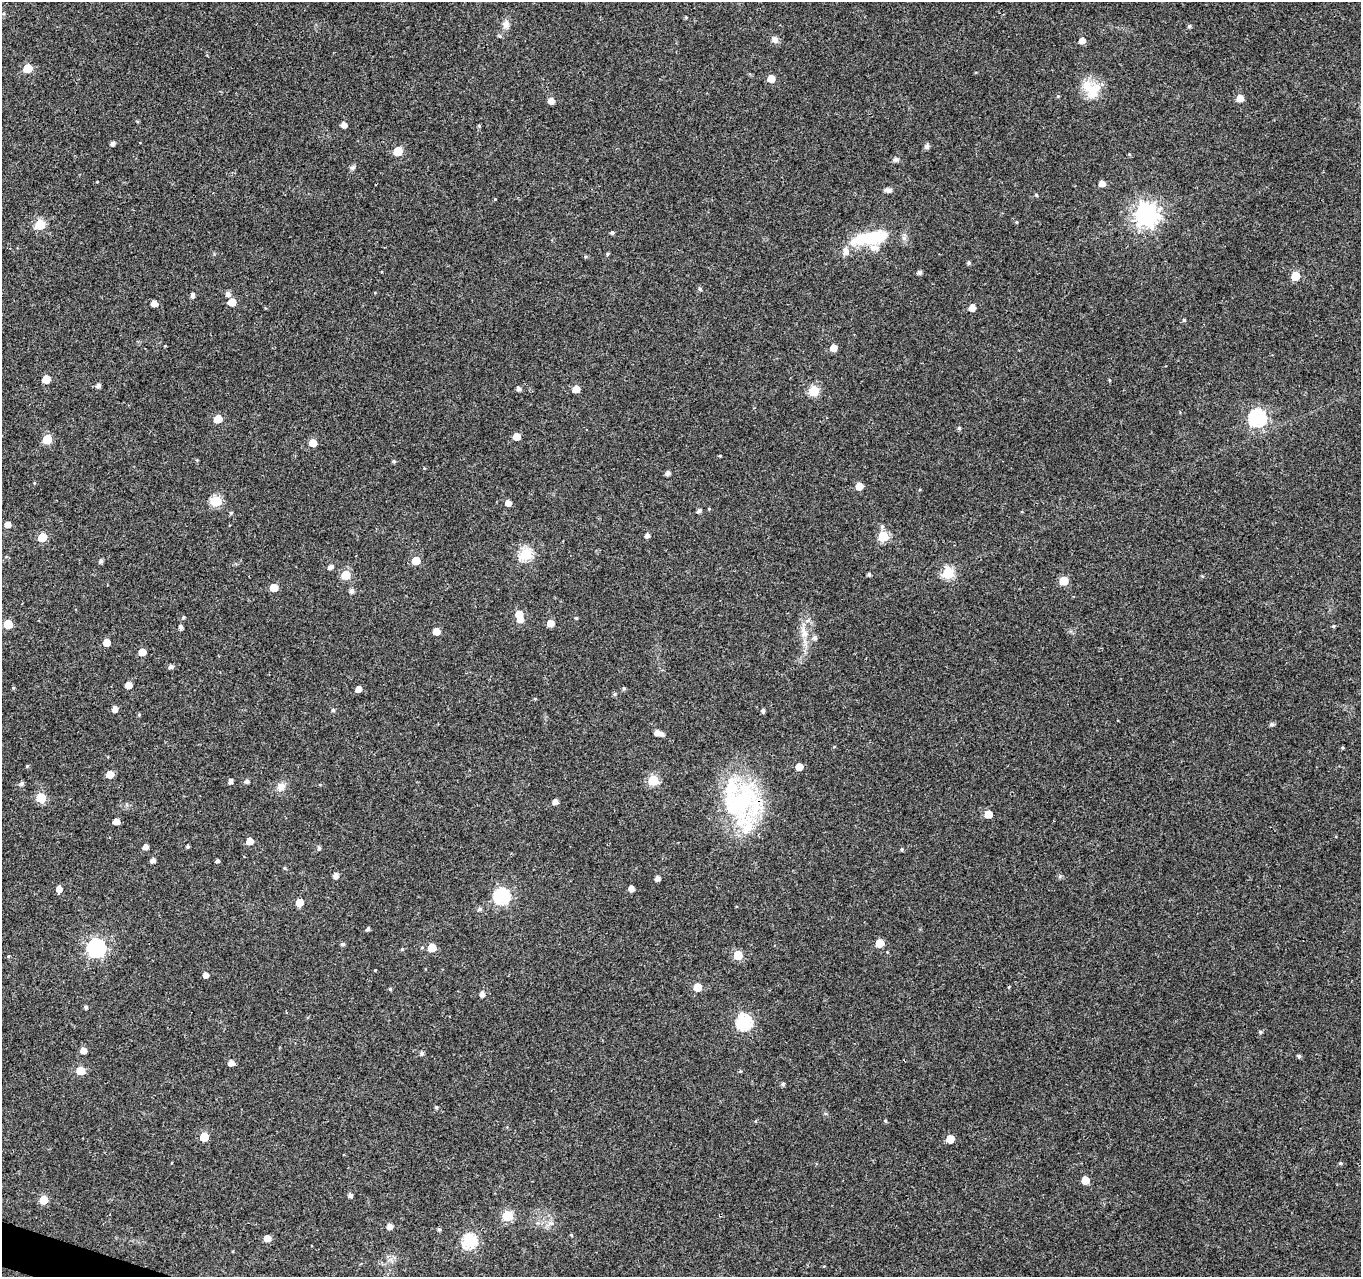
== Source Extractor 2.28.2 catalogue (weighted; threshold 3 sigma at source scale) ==
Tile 7 of 4 x 4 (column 3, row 2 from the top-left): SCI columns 2721-4079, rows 2768-4042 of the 5450 x 5597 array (HDU 1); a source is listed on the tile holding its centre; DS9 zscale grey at full resolution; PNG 1363 x 1279 px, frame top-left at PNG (2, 2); no overlay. Shown black and unused: <1% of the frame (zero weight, under 3 of 4 exposures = <1% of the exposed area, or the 3 px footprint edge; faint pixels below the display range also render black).
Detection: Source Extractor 2.28.2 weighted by HDU 2 'WHT'; one run over the whole footprint, this tile lists its part. Background 0.0376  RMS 0.0033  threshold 0.015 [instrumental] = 3 sigma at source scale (4.5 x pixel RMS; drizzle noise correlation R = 1.50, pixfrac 1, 0.0396/0.0396 arcsec/px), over >= 5 px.
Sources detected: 170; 1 inside a brighter object's white glare — not listed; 3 inside a brighter listed object's ellipse — not listed separately; the other 166 listed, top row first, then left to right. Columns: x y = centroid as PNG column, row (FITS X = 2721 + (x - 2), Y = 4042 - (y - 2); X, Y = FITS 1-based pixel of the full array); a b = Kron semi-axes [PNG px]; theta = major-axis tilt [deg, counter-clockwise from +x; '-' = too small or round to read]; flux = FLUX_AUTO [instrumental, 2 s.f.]
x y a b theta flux
686 17 5 3 - 0.36
506 24 12 8 75 1.9
1189 26 5 5 - 0.57
500 36 6 4 -23 0.49
775 39 9 7 -68 1.4
1082 41 5 5 - 2.5
28 68 6 5 - 11
771 79 5 5 - 4.7
1092 89 27 18 -40 8.2
1058 96 5 4 - 0.39
1240 98 5 5 - 4
551 101 5 5 - 2.2
344 125 5 5 - 1.9
479 126 4 4 - 0.4
112 143 4 4 - 1.1
927 146 6 5 - 1.2
398 151 6 5 - 11
1129 154 5 4 - 0.35
896 159 6 5 - 1.2
353 167 9 4 1 0.6
1102 184 5 5 - 2.7
888 190 9 5 -7 1.2
1036 195 5 3 - 0.31
1146 215 8 8 - 240
40 225 6 5 - 19
612 232 4 4 - 0.59
869 238 48 15 9 19
607 254 5 3 - 0.34
586 257 5 4 - 0.43
969 263 5 4 - 0.6
919 272 5 4 - 1
1295 276 5 5 - 8.8
700 289 5 5 - 0.57
228 294 6 6 - 1.3
192 295 5 4 - 1.1
232 302 5 5 - 5.5
154 303 5 5 - 2.3
972 308 5 5 - 3.1
1184 320 4 4 - 0.47
833 348 5 5 - 3.3
46 379 5 5 - 6.7
1109 380 5 3 - 0.28
98 385 5 4 - 1.1
518 388 5 4 - 1
576 389 5 5 - 4.2
814 391 6 5 - 19
1257 418 7 7 - 86
218 419 5 5 - 7.5
959 428 5 4 - 0.47
517 437 5 5 - 4.1
47 439 6 5 - 13
313 443 5 5 - 5.3
720 456 4 3 - 0.29
394 461 4 4 - 0.51
668 473 5 4 - 1.2
859 486 5 5 - 4.5
216 501 6 6 - 24
508 503 5 5 - 2
709 509 4 3 - 0.27
699 511 5 4 - 0.99
231 513 5 4 - 0.43
8 525 5 5 - 2.4
882 527 6 5 - 0.67
647 535 4 4 - 1.2
883 536 6 5 - 20
42 537 6 5 - 10
525 554 6 6 - 39
101 561 4 4 - 0.88
416 561 5 5 - 7.1
330 567 6 5 - 1.2
948 573 6 6 - 27
869 574 4 4 - 0.6
346 575 6 5 - 13
1063 581 6 5 - 9.4
274 588 5 5 - 6.6
351 591 5 5 - 1.2
519 614 6 5 - 4.2
183 617 5 4 - 0.41
576 618 4 4 - 0.38
550 623 5 5 - 3.5
8 624 5 5 - 9.4
1333 626 4 4 - 0.37
181 627 5 4 - 1
436 631 5 5 - 4.4
804 632 17 8 -67 3.2
815 638 6 5 - 0.94
107 643 5 5 - 4.5
142 652 5 5 - 4.6
171 666 5 4 - 1.1
128 685 5 5 - 3.5
13 688 4 4 - 0.38
624 688 5 4 - 0.49
358 689 5 4 - 2.2
614 694 5 4 - 0.46
535 699 5 3 - 0.28
115 709 5 5 - 1.8
333 710 5 5 - 0.57
763 711 4 4 - 0.77
139 715 4 4 - 0.36
1272 724 7 5 -1 0.62
657 732 5 4 - 1.9
662 734 5 5 - 1
27 766 5 4 - 0.36
799 767 5 5 - 4
110 774 5 5 - 5
653 780 6 6 - 19
231 781 4 4 - 1.3
247 781 5 4 - 1
22 783 5 5 - 0.97
281 786 10 9 - 2.5
41 798 6 5 - 16
739 799 56 44 -83 43
555 802 4 4 - 1.7
988 814 5 5 - 5.9
116 821 5 4 - 2.8
250 841 5 5 - 4.1
145 847 5 4 - 1.8
188 847 4 3 - 0.47
319 848 5 4 - 0.6
902 849 4 4 - 0.48
153 860 4 4 - 1.5
217 861 4 4 - 0.71
284 868 5 4 - 0.39
336 876 5 5 - 1.8
657 878 5 4 - 1.5
631 888 4 4 - 2.1
59 889 5 5 - 2.4
502 896 7 7 - 64
299 902 5 5 - 5.9
480 909 5 5 - 0.76
368 929 4 4 - 0.85
879 943 5 5 - 6.6
343 944 5 5 - 0.67
96 948 7 7 - 98
432 948 6 5 - 8.9
402 949 5 4 - 0.39
738 955 5 5 - 11
375 970 3 3 - 0.23
206 975 5 4 - 1.7
697 987 5 5 - 7.1
390 989 4 4 - 0.41
482 994 5 5 - 1.6
86 1007 4 4 - 0.73
744 1022 7 7 - 59
1260 1032 6 4 48 0.4
83 1051 5 5 - 2.7
422 1053 5 5 - 0.69
1299 1056 4 4 - 0.68
231 1063 5 5 - 2.2
80 1071 5 5 - 7.3
740 1071 5 3 - 0.31
783 1084 5 4 - 0.76
436 1107 4 4 - 0.48
885 1121 4 3 - 0.42
204 1137 5 5 - 9.2
950 1139 5 5 - 5.8
1340 1163 5 4 - 0.48
1085 1180 5 5 - 5.6
350 1195 5 4 - 1.2
44 1200 5 5 - 8.3
507 1216 6 5 - 20
389 1226 5 5 - 1.9
439 1229 5 4 - 0.5
571 1235 4 3 - 0.31
267 1238 5 5 - 3.5
469 1241 7 6 - 50
Overlapping masked pixels (flux is a lower limit): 1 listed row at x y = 739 799